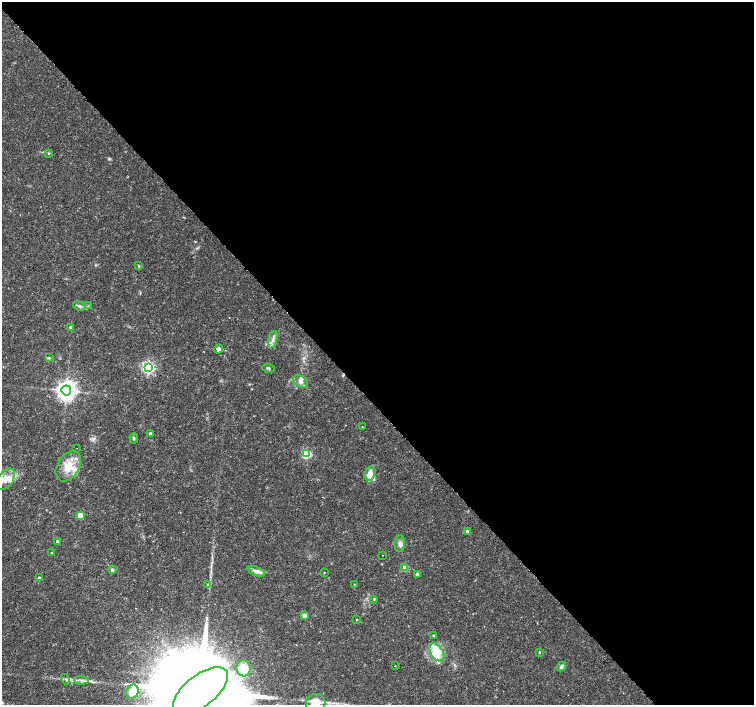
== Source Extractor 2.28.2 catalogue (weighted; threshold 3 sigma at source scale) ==
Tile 8 of 4 x 4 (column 4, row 2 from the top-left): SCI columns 4518-6020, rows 3028-4433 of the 6023 x 5990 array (HDU 1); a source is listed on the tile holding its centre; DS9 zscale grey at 2 x 2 block average (1 PNG px = mean of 2 x 2 image px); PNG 756 x 707 px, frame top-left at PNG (2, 2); each listed source drawn as its Kron ellipse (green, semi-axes under 4 px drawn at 4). Shown black and unused: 57% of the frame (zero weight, under 3 of 4 exposures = <1% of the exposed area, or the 3 px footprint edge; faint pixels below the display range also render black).
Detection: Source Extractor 2.28.2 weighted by HDU 2 'WHT'; one run over the whole footprint, this tile lists its part. Background 0.0191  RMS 0.0019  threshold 0.00846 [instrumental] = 3 sigma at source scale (4.5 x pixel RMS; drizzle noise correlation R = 1.50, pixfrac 1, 0.0396/0.0396 arcsec/px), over >= 5 px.
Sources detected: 57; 1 inside a brighter object's white glare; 1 cosmic-ray / hot-pixel residue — neither listed nor drawn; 7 inside a brighter listed object's ellipse — not listed separately; the other 48 listed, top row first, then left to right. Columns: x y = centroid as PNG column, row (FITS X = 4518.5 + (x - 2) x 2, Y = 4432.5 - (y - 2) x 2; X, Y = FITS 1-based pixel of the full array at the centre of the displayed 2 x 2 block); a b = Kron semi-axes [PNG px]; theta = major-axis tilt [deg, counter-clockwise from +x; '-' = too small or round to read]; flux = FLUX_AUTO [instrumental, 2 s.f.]
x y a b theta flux
48 153 3 2 - 0.32
139 266 3 3 - 0.46
79 306 6 3 -22 0.9
88 306 3 2 - 0.33
70 327 4 3 - 0.53
273 340 9 4 74 1.6
218 349 5 4 - 1.7
49 358 4 3 - 0.46
148 368 4 4 - 84
268 368 6 2 -8 0.52
301 382 8 5 -35 1.9
66 390 5 5 - 300
362 427 2 2 - 0.2
150 434 2 2 - 1.3
134 438 5 3 - 0.62
77 448 2 2 - 0.28
306 454 4 3 - 33
68 466 16 10 57 8.5
370 473 7 5 72 3.7
6 479 12 7 52 4.7
80 515 3 3 - 9
467 531 2 2 - 0.81
58 542 3 2 - 1.5
400 544 8 5 85 1.7
52 553 2 2 - 0.33
383 555 2 2 - 0.15
405 568 3 3 - 8.1
112 570 3 2 - 1.2
256 571 9 4 -23 2
324 572 2 2 - 0.2
417 574 2 2 - 1.5
39 578 2 2 - 1.1
354 584 2 2 - 0.23
208 585 4 3 - 0.61
374 599 2 2 - 0.54
304 615 3 3 - 2.6
356 619 2 2 - 0.24
433 635 3 3 - 0.29
437 652 10 6 -59 9.4
539 652 2 2 - 0.42
395 665 2 2 - 0.19
561 667 5 4 - 0.86
243 668 8 7 - 5.1
65 679 5 2 - 0.4
81 680 7 2 -4 0.88
201 690 32 15 37 19000
132 692 7 6 - 5.8
316 703 10 9 - 9.4
Isophote crosses this tile's border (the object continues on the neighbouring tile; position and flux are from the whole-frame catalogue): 3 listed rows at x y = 6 479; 201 690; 316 703
Diffuse or blended objects may show on this block-average render without a row.